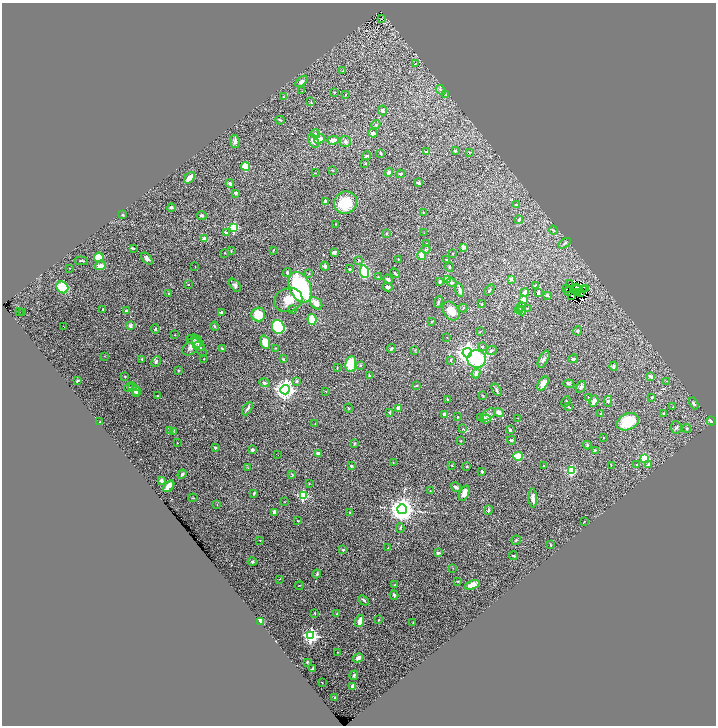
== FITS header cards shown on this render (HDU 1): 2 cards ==
NAXIS1  =                 1428
NAXIS2  =                 1447

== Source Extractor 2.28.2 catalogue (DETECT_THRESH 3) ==
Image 1428 x 1447 px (HDU 1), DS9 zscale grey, zoomed out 1/2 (1 PNG px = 2 x 2 image px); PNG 718 x 728 px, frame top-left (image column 1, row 1446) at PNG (2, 3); each listed source drawn as its Kron ellipse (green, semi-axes under 4 px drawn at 4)
Background 0.576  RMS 0.038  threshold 0.113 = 3 sigma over >= 5 px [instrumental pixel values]
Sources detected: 324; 33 cannot appear on this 1/2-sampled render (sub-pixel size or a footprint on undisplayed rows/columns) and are neither listed nor drawn; the other 291 listed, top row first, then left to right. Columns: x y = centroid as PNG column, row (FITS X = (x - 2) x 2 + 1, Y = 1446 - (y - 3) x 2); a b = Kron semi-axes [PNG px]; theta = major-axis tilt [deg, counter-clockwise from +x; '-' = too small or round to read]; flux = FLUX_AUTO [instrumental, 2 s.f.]
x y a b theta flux
381 19 2 1 - 4.4
415 63 3 2 - 2.8
343 71 3 1 - 2.5
301 81 7 4 41 18
441 90 5 4 - 13
302 91 3 2 - 2.4
334 92 2 1 - 3
345 95 2 2 - 9.1
446 95 3 3 - 6.1
283 97 3 2 - 2.8
311 102 3 2 - 3.9
382 110 5 4 - 20
280 120 4 3 - 5.9
376 125 4 3 - 8.5
373 133 5 3 - 23
315 134 5 4 - 12
320 139 5 4 - 64
333 140 6 4 2 38
235 141 6 5 - 20
313 141 7 4 -62 42
345 141 5 5 - 15
455 151 4 3 - 7.7
427 152 3 3 - 9.5
469 152 3 2 - 3.3
381 153 4 3 - 10
367 156 4 2 - 10
365 163 3 2 - 4.4
245 167 4 4 - 110
332 170 3 2 - 5.7
389 172 4 4 - 15
315 173 3 2 - 3
401 174 4 3 - 8.5
190 178 6 3 52 72
230 183 4 3 - 21
419 183 4 3 - 9.7
236 193 3 3 - 14
325 201 3 2 - 9.7
346 203 12 11 - 200
516 205 3 2 - 15
171 208 4 3 - 15
423 212 3 2 - 3.3
123 215 3 2 - 9.9
201 216 5 3 - 13
519 220 4 3 - 14
336 224 2 2 - 4.1
234 227 3 3 - 540
553 230 4 3 - 7.4
226 233 2 2 - 31
424 233 2 2 - 1.8
386 234 3 2 - 5.4
205 239 4 4 - 48
565 243 7 3 32 12
427 244 3 3 - 7.7
464 247 4 4 - 14
133 248 3 2 - 12
426 249 4 3 - 7.2
273 250 3 2 - 4.3
231 251 3 2 - 4
334 252 4 3 - 17
225 253 2 1 - 2.3
452 253 3 2 - 4.4
421 255 5 3 - 64
99 257 5 4 - 170
147 259 7 4 -47 23
398 259 3 2 - 3.3
446 259 3 2 - 3.8
359 260 3 2 - 5.4
81 261 7 2 -6 6.7
101 266 5 3 - 49
325 266 4 3 - 20
195 267 2 1 - 2.1
449 267 4 3 - 6.8
69 268 2 2 - 2.1
350 269 3 2 - 14
287 272 4 3 - 11
364 272 6 4 -81 500
395 273 6 2 -42 8.8
309 274 3 2 - 4.2
378 277 2 2 - 5.4
388 279 5 4 - 19
511 279 2 2 - 49
447 280 4 4 - 50
440 281 3 2 - 9.3
451 282 5 4 - 18
569 283 2 1 - 4.1
188 284 2 1 - 4.5
235 285 7 4 -53 20
535 285 4 2 - 6.3
62 287 6 5 - 170
300 287 16 10 -65 1100
387 287 5 3 - 17
576 287 2 1 - 2.3
567 288 2 1 - 4.4
586 288 3 1 - 1.3
576 289 3 2 - 2.1
583 289 2 1 - 4.6
460 290 7 3 -76 23
489 290 6 3 53 8
525 292 4 3 - 59
568 292 2 1 - 3
538 293 4 2 - 15
577 293 3 1 - 1.8
580 293 2 1 - 3
168 294 3 2 - 5.7
547 295 3 2 - 11
571 296 2 2 - 3.7
288 300 14 12 22 91
523 300 3 2 - 200
438 302 6 3 69 10
316 303 7 5 -46 61
482 304 3 2 - 6.5
521 307 5 3 - 14
463 308 4 3 - 5.7
103 309 2 2 - 7.1
292 309 2 1 - 4.6
527 309 3 2 - 3.4
519 310 4 3 - 12
19 311 2 1 - 1.4
126 311 3 3 - 16
451 311 10 7 -55 76
522 311 4 3 - 31
221 312 4 2 - 9
22 313 2 1 - 5.4
258 314 7 7 - 170
312 319 5 4 - 160
432 322 4 2 - 5.6
63 326 2 1 - 3.6
130 326 2 2 - 74
215 326 5 3 - 8.8
278 327 7 6 - 690
155 329 5 2 - 7
577 331 5 4 - 11
480 332 2 2 - 3
175 335 2 2 - 4.2
447 337 2 1 - 2.1
193 339 7 4 6 19
265 342 7 4 -73 69
198 344 8 4 -48 22
192 346 12 6 45 62
199 347 10 5 -55 26
482 347 4 3 - 10
275 348 3 3 - 4.8
391 348 4 3 - 9.8
222 349 4 2 - 6.8
415 350 4 2 - 4.1
491 350 5 3 - 14
467 353 5 4 - 3700
104 356 2 1 - 1.9
142 359 3 3 - 5.7
204 359 2 1 - 3.1
283 359 3 2 - 6.9
477 359 9 8 - 410
543 359 9 4 63 20
573 359 5 3 - 15
451 360 4 2 - 8.5
156 362 6 3 64 15
351 364 8 5 82 160
361 365 3 2 - 4.9
614 366 4 3 - 14
337 368 2 2 - 2.9
178 370 2 2 - 6.1
476 373 5 4 - 21
125 376 2 2 - 3.9
369 376 3 3 - 11
651 377 4 3 - 27
77 381 3 2 - 9.6
297 381 3 3 - 7.5
666 381 3 2 - 2.3
264 383 5 3 - 14
543 383 8 4 57 41
569 384 5 3 - 7.6
417 385 3 2 - 4.8
129 387 5 3 - 7.8
132 387 4 3 - 8.2
581 387 6 4 56 15
285 390 5 4 - 4000
496 390 7 3 -61 11
136 391 5 5 - 52
326 391 3 2 - 3.7
137 393 3 2 - 10
157 396 2 2 - 4.5
483 396 3 2 - 4.7
652 397 2 2 - 6.3
588 398 3 2 - 7.5
447 399 3 2 - 4
594 401 6 3 72 48
608 401 5 4 - 13
566 402 5 3 - 5.6
694 403 6 3 -61 13
569 407 3 2 - 8.3
673 407 2 2 - 3.8
247 408 7 3 59 18
348 408 4 2 - 5.3
398 408 3 3 - 46
499 412 5 4 - 37
390 413 3 2 - 9.5
664 413 4 3 - 6.8
444 414 3 3 - 34
601 414 3 3 - 5.1
488 415 8 5 35 23
458 417 2 2 - 6.8
480 417 3 2 - 7
517 418 2 1 - 2.3
486 419 5 4 - 33
711 421 5 3 - 18
100 422 2 2 - 10
628 422 11 8 23 210
315 423 2 2 - 2.1
676 427 6 5 - 9.9
686 428 4 3 - 7.1
463 429 4 3 - 6.3
170 430 4 2 - 6
510 430 4 3 - 13
174 432 3 2 - 3.7
603 437 2 2 - 2.7
511 440 4 3 - 13
460 441 3 3 - 5.1
177 443 2 1 - 2.5
355 443 4 2 - 4.1
587 445 4 3 - 7.2
215 448 3 2 - 8.2
252 449 2 2 - 25
595 450 3 3 - 6.5
318 453 4 3 - 33
278 455 2 1 - 9.1
518 456 5 4 - 89
644 458 3 3 - 240
393 463 2 2 - 2.5
648 464 4 3 - 11
452 465 3 2 - 6.1
611 465 3 2 - 3.9
637 465 2 2 - 4.5
351 466 2 2 - 14
467 466 4 3 - 5.7
543 466 4 2 - 5.8
248 468 3 3 - 3.8
482 471 3 2 - 14
571 471 3 3 - 380
182 474 5 3 - 15
292 474 3 2 - 6.3
161 481 3 3 - 39
309 483 3 2 - 2.6
169 486 7 3 47 100
456 487 5 3 - 21
430 491 3 2 - 2.4
254 493 3 2 - 7.8
464 493 8 4 67 50
303 496 3 3 - 510
193 498 4 2 - 3.3
533 498 9 3 -89 39
285 502 3 2 - 2.3
217 505 2 2 - 2.7
402 509 5 5 - 7300
488 510 4 3 - 7.8
274 512 4 3 - 27
350 512 4 2 - 4.1
298 521 3 2 - 3.5
584 521 3 2 - 3.5
400 528 4 3 - 6.6
260 540 2 2 - 3.6
516 540 5 2 - 5.8
550 545 3 2 - 4.1
388 548 2 1 - 3
343 550 2 2 - 25
438 553 4 3 - 13
513 556 4 2 - 7
252 562 4 3 - 9.4
453 568 3 2 - 2.5
317 574 4 3 - 8.2
279 579 3 2 - 2.5
458 581 3 2 - 4.2
395 584 3 2 - 4.6
472 585 8 4 20 44
299 586 4 1 - 2.8
394 595 4 3 - 9.1
364 600 6 2 -43 12
315 613 3 2 - 4.8
337 614 3 2 - 4.5
379 620 4 3 - 6.2
260 621 2 2 - 210
360 621 6 3 72 69
413 623 2 2 - 3.4
311 636 4 4 - 1500
337 652 2 2 - 2.6
358 658 5 4 - 25
307 662 2 2 - 5.4
313 669 3 2 - 15
354 675 5 3 - 12
322 683 2 1 - 2.2
353 687 4 3 - 37
334 697 3 2 - 7.2
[33 sub-pixel or undisplayed-footprint detections neither listed nor drawn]